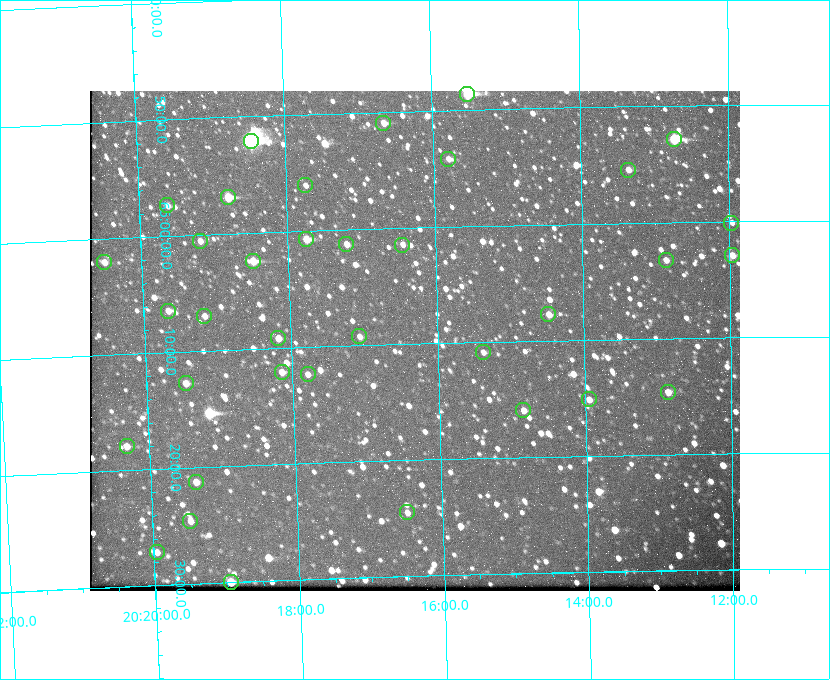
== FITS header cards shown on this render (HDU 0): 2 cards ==
NAXIS1  =                  650 / Width of table row in bytes
NAXIS2  =                  500 / Number of rows in table

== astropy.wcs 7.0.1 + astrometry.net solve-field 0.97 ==
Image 650 x 500 px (HDU 0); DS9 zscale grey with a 90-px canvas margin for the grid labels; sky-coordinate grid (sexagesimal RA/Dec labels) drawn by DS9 from the SOLVED WCS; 36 Tycho-2 reference stars matched to detected sources circled (green)
Header WCS: none
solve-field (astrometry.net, Tycho-2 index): SOLVED blind (the file carries no WCS)
Solved WCS: RA---TAN-SIP/DEC--TAN-SIP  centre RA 20:16:19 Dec +65:10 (304.08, +65.16 deg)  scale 5.17 arcsec/px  FOV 56.0' x 43.1'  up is -178 deg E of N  parity flipped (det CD > 0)
(file carries no celestial WCS; the grid is the blind solution)
Tycho-2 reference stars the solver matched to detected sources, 36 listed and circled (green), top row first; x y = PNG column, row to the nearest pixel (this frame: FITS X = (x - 90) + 1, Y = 500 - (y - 91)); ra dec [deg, ICRS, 3 dp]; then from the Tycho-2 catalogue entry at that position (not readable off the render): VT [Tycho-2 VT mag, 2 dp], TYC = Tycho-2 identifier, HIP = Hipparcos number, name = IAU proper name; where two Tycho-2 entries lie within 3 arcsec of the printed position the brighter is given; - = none
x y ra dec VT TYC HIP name
467 94 303.878 +64.810 8.93 4240-794-1 - -
383 123 304.164 +64.849 10.65 4240-315-1 - -
674 139 303.184 +64.880 9.02 4240-488-1 - -
251 141 304.612 +64.868 7.89 4241-1703-1 100101 -
448 159 303.948 +64.903 11.68 4240-549-1 - -
628 170 303.341 +64.923 11.58 4240-148-1 - -
305 185 304.434 +64.934 11.97 4241-1827-1 - -
228 197 304.698 +64.948 10.27 4241-1684-1 - -
167 205 304.904 +64.956 11.57 4241-1578-1 - -
731 223 302.992 +65.001 11.85 4240-479-1 - -
306 239 304.437 +65.012 10.41 4241-1775-1 - -
200 241 304.798 +65.009 11.15 4241-1628-1 - -
346 244 304.302 +65.021 11.64 4241-1611-1 - -
402 245 304.112 +65.024 12.29 4240-364-1 - -
732 255 302.992 +65.048 11.44 4240-88-1 - -
666 260 303.217 +65.054 11.98 4240-166-1 - -
253 261 304.620 +65.041 10.25 4241-1573-1 - -
104 262 305.126 +65.034 11.39 4241-358-1 - -
168 311 304.916 +65.107 11.17 4241-1518-1 - -
548 314 303.620 +65.129 11.18 4240-34-1 - -
204 316 304.793 +65.117 11.79 4241-1700-1 - -
359 336 304.266 +65.154 11.64 4240-724-1 - -
278 338 304.544 +65.153 12.05 4241-1582-1 - -
483 352 303.846 +65.181 11.99 4240-1077-1 - -
282 372 304.537 +65.201 11.44 4241-1860-1 - -
308 374 304.448 +65.206 12.12 4241-1643-1 - -
186 383 304.866 +65.212 12.00 4241-1293-1 - -
668 392 303.217 +65.244 11.17 4240-236-1 - -
589 399 303.488 +65.252 12.13 4240-1343-1 - -
523 410 303.713 +65.266 11.45 4240-564-1 - -
127 446 305.078 +65.299 11.60 4241-1297-1 - -
196 482 304.845 +65.354 11.82 4241-1491-1 - -
407 512 304.121 +65.408 11.90 4240-305-1 - -
190 521 304.869 +65.410 11.95 4241-1394-1 - -
157 552 304.989 +65.453 12.36 4241-1256-1 - -
231 582 304.739 +65.499 10.16 4241-1715-1 - -